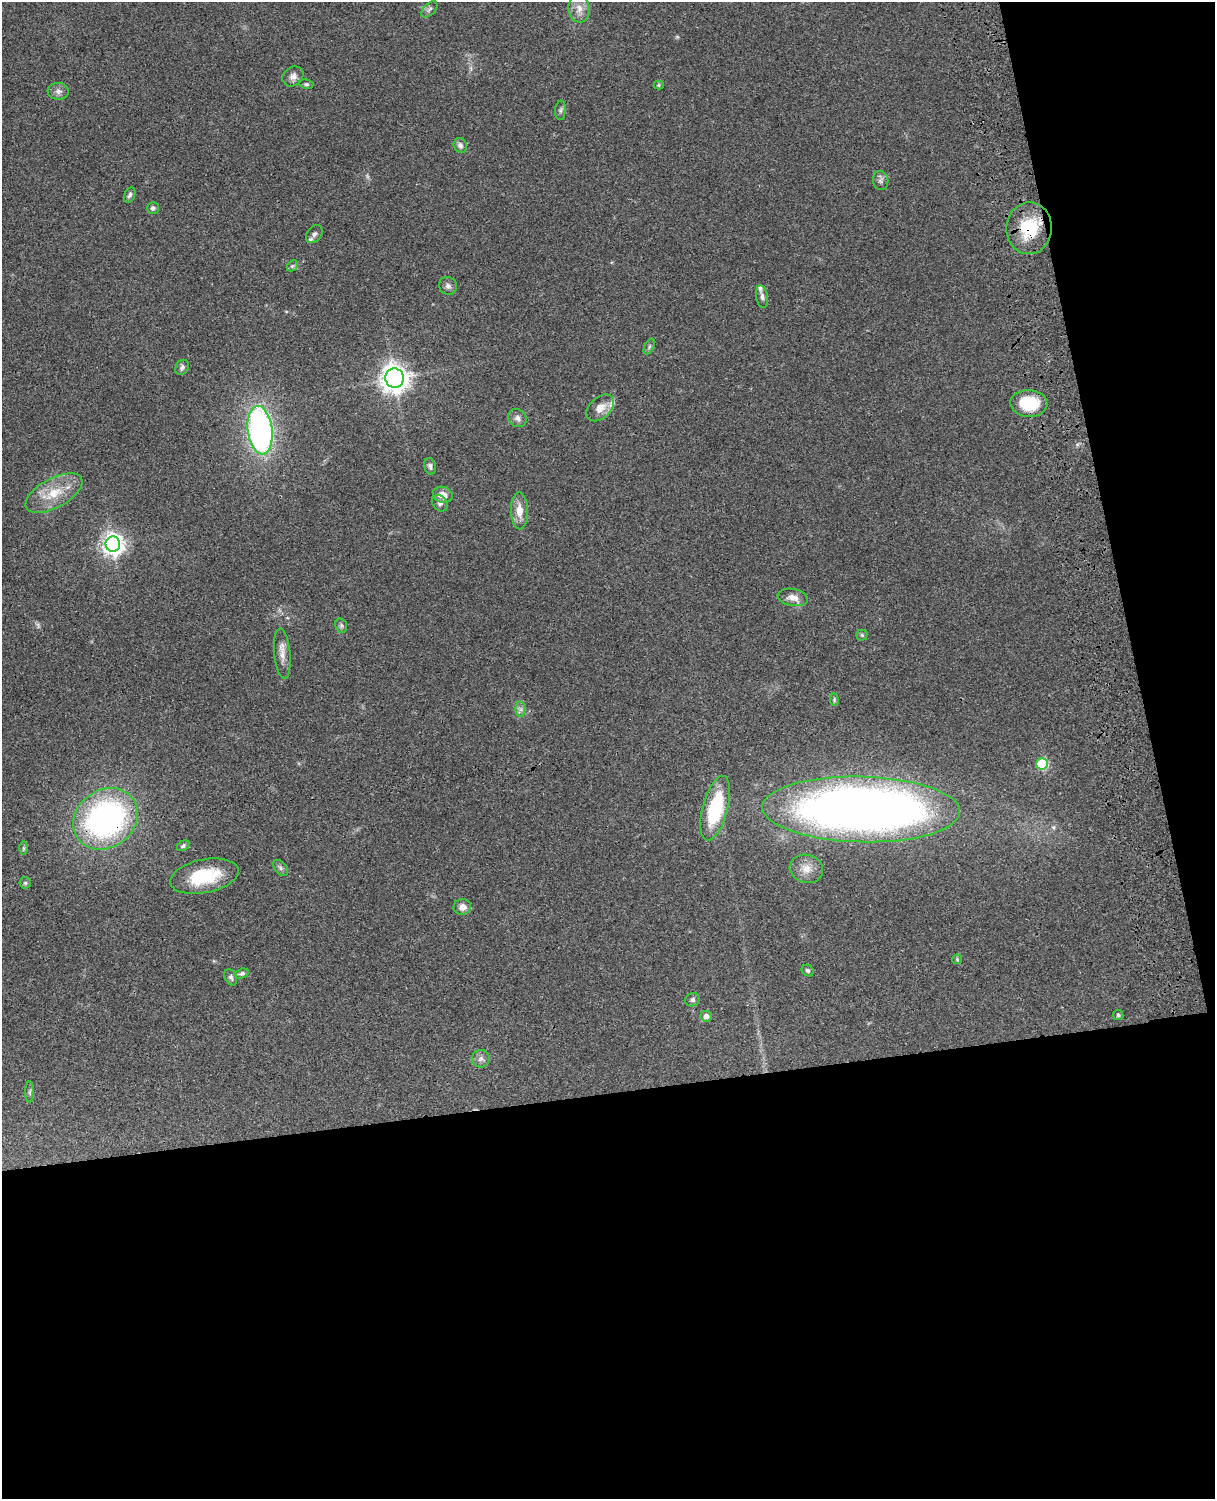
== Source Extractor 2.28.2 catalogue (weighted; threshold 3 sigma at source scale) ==
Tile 12 of 4 x 3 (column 4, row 3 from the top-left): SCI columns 3758-4970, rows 274-1770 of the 5089 x 4925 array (HDU 1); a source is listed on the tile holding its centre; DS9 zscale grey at full resolution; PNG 1217 x 1501 px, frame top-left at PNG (2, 2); each listed source drawn as its Kron ellipse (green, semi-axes under 4 px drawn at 4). Shown black and unused: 33% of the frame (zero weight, under 3 of 4 exposures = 6% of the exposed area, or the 3 px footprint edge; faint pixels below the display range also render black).
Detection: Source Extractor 2.28.2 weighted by HDU 2 'WHT'; one run over the whole footprint, this tile lists its part. Background 0.0807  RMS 0.0059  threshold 0.0267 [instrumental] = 3 sigma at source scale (4.5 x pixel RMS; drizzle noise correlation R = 1.50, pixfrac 1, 0.05/0.05 arcsec/px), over >= 5 px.
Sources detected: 59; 2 too faint to see at this stretch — neither listed nor drawn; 2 inside a brighter listed object's ellipse — not listed separately; the other 55 listed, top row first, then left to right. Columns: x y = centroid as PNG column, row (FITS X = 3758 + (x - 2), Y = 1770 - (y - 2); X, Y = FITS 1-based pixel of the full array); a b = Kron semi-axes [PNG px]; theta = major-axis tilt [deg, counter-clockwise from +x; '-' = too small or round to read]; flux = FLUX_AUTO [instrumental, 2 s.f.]
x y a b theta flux
579 8 14 10 -84 5.5
429 9 10 5 44 1.5
293 76 11 9 37 3.2
306 84 7 4 -9 1
659 85 5 4 - 0.81
58 91 10 8 -5 2.7
560 110 10 5 85 1.4
460 145 7 6 - 2.4
881 181 9 7 -81 1.9
130 195 8 5 64 1.5
153 208 6 5 - 1.6
1029 228 26 22 87 27
314 234 10 7 50 2.2
292 266 6 4 44 0.91
448 286 9 8 - 2.4
762 297 11 6 -80 2
649 347 8 4 64 1.2
182 367 8 6 55 1.7
395 378 9 9 - 660
1029 403 18 13 -3 25
600 408 16 10 43 6.3
517 418 10 8 -36 2.8
260 430 24 12 -83 170
430 466 8 5 -75 1.6
54 493 31 14 28 16
443 495 10 8 -16 4.5
440 503 9 7 -45 2.4
519 511 18 8 -88 7.4
113 544 8 7 - 420
793 597 15 8 -11 4.7
341 626 7 5 -72 1.2
862 635 5 5 - 0.89
282 654 25 8 -85 5.5
834 700 6 4 -84 0.82
521 709 8 5 -90 1.9
1042 764 6 5 - 48
715 808 33 12 75 43
861 809 99 33 -1 590
105 819 34 28 37 160
183 846 6 5 - 1.2
24 848 6 4 -90 0.94
281 868 9 6 -49 1.5
806 869 17 14 -16 6.9
204 876 35 16 11 30
25 883 6 6 - 1.1
462 907 9 8 - 4
957 959 5 5 - 0.71
808 970 6 5 - 1.2
242 974 7 4 17 1.2
231 977 8 5 -65 1.4
692 1000 7 6 - 1.7
1118 1015 5 5 - 0.96
706 1016 6 5 - 2.7
481 1059 9 8 - 2.6
30 1092 10 4 -90 1.3
Overlapping masked pixels (flux is a lower limit): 2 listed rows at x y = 1029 228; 105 819